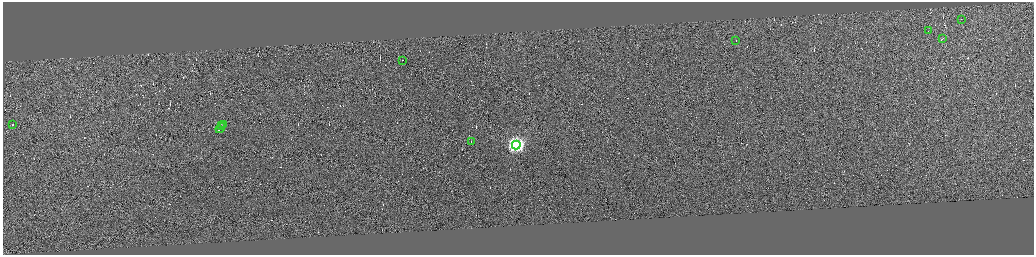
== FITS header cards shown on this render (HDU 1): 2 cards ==
NAXIS1  =                 4125
NAXIS2  =                 1009

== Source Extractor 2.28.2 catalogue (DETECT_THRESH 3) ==
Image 4125 x 1009 px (HDU 1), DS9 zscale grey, zoomed out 1/4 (1 PNG px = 4 x 4 image px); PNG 1036 x 257 px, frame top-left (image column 3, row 1007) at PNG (3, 2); each listed source drawn as its Kron ellipse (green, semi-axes under 4 px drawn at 4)
Background -0.0501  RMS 3.8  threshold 11.4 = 3 sigma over >= 5 px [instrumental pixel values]
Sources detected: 321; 310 cannot appear on this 1/4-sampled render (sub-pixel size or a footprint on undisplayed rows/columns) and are neither listed nor drawn; the other 11 listed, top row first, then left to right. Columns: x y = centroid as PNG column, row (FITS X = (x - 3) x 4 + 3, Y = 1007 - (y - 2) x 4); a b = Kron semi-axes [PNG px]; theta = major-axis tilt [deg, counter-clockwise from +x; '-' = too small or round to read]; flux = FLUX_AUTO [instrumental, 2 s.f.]
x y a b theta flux
961 19 2 1 - 7300
928 30 2 1 - 7600
942 38 3 1 - 51000
736 40 2 1 - 25000
403 60 2 1 - 23000
12 124 2 1 - 69000
223 124 2 1 - 15000
222 125 2 1 - 16000
220 128 5 1 - 54000
471 141 2 1 - 13000
516 144 4 4 - 660000
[310 sub-pixel or undisplayed-footprint detections neither listed nor drawn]